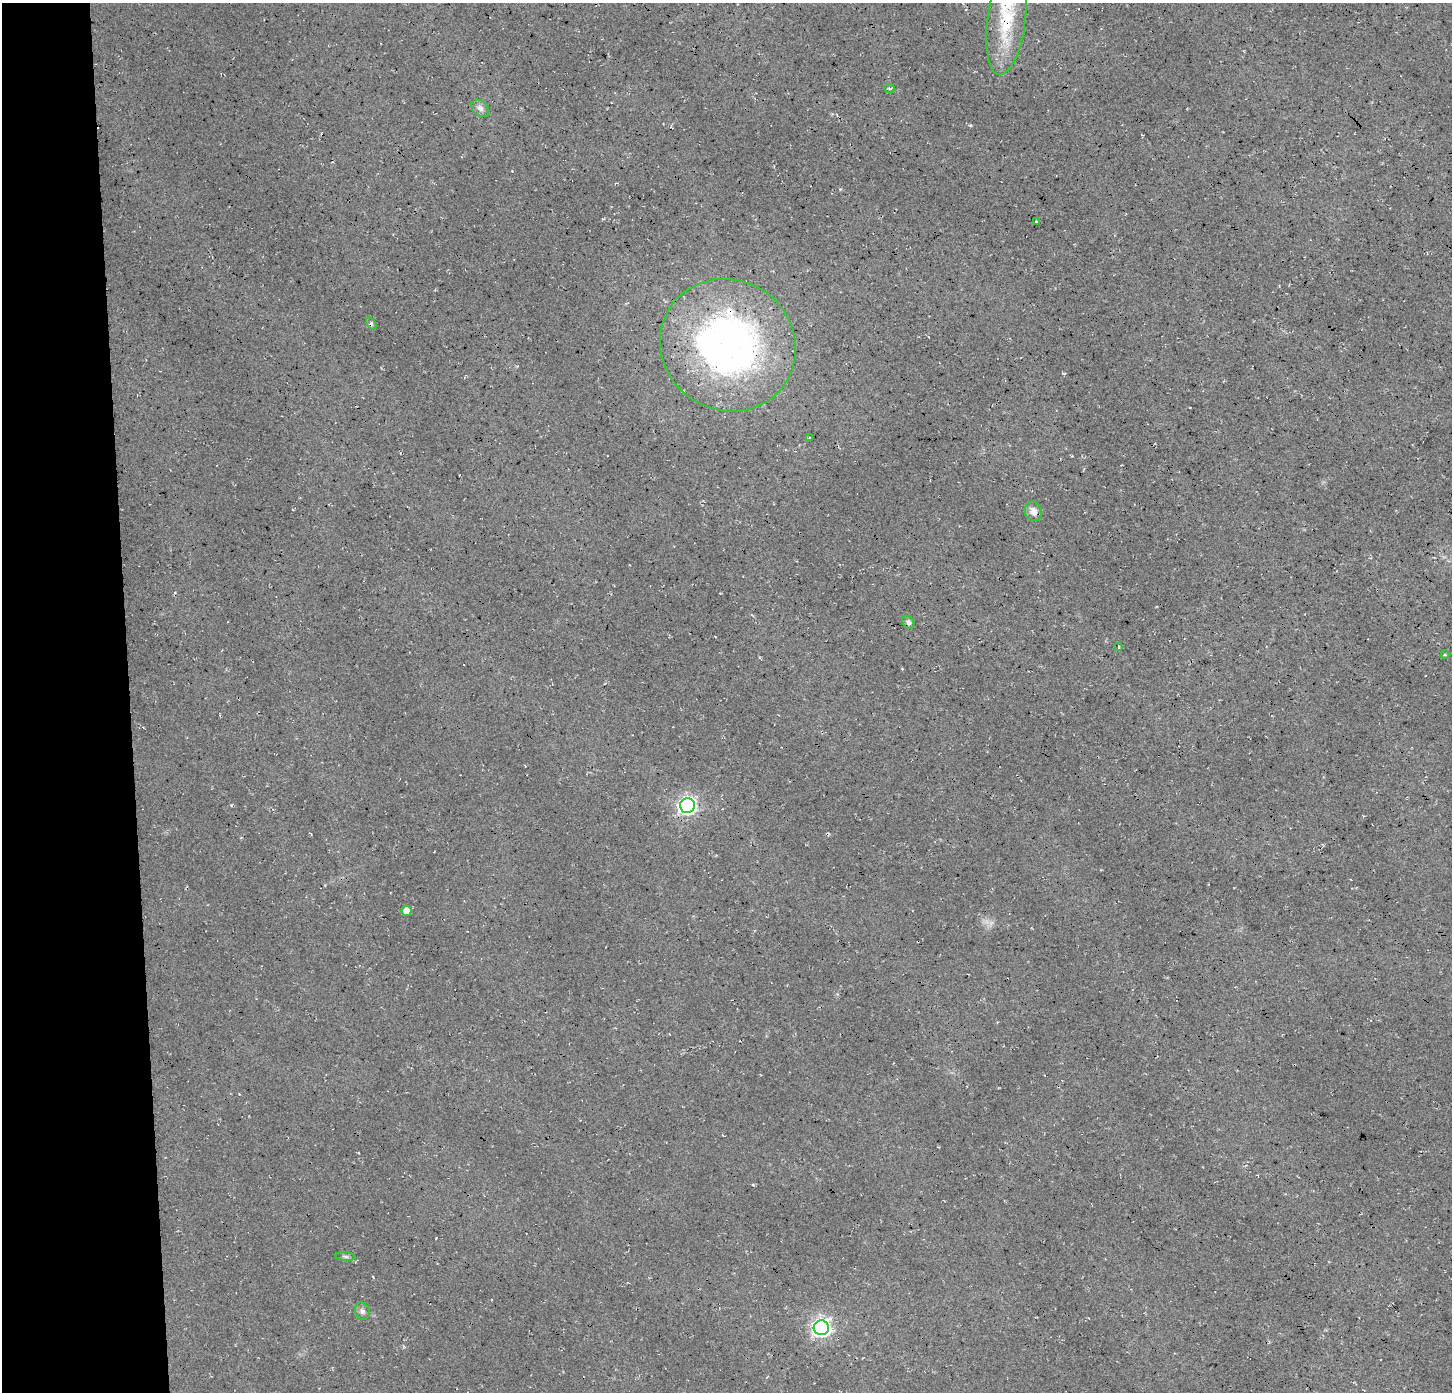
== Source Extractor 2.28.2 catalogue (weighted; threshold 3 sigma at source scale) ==
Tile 4 of 3 x 3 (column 1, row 2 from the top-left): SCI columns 41-1490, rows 1390-2779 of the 4431 x 4174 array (HDU 1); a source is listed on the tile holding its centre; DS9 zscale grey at full resolution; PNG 1454 x 1394 px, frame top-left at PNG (2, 3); each listed source drawn as its Kron ellipse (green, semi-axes under 4 px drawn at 4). Shown black and unused: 9% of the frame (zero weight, under 3 of 4 exposures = <1% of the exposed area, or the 3 px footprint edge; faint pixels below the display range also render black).
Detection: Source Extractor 2.28.2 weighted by HDU 2 'WHT'; one run over the whole footprint, this tile lists its part. Background 0.035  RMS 0.0063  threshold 0.0284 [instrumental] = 3 sigma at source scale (4.5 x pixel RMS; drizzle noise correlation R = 1.50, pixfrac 1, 0.0396/0.0396 arcsec/px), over >= 5 px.
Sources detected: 16; all 16 listed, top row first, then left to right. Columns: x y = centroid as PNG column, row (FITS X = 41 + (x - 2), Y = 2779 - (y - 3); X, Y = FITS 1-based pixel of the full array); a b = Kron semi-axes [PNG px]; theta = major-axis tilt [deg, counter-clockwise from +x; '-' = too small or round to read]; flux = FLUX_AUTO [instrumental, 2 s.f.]
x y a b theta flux
1006 21 54 19 83 38
889 88 5 3 - 0.61
480 108 10 7 -39 2.7
1036 221 2 2 - 0.55
371 323 7 4 -58 1.1
728 345 69 65 -33 270
809 438 3 2 - 0.44
1033 511 10 8 -66 4.2
908 622 7 5 -51 1.8
1119 646 3 2 - 0.53
1445 655 4 3 - 0.62
687 806 7 7 - 210
406 911 5 5 - 7.7
345 1256 10 4 -5 1.3
362 1311 9 7 -73 2.2
821 1328 7 7 - 240
Overlapping masked pixels (flux is a lower limit): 2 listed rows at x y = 1006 21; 728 345
Unlisted compact peaks at least as high as the median listed source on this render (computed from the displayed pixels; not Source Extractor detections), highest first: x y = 970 125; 753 1185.